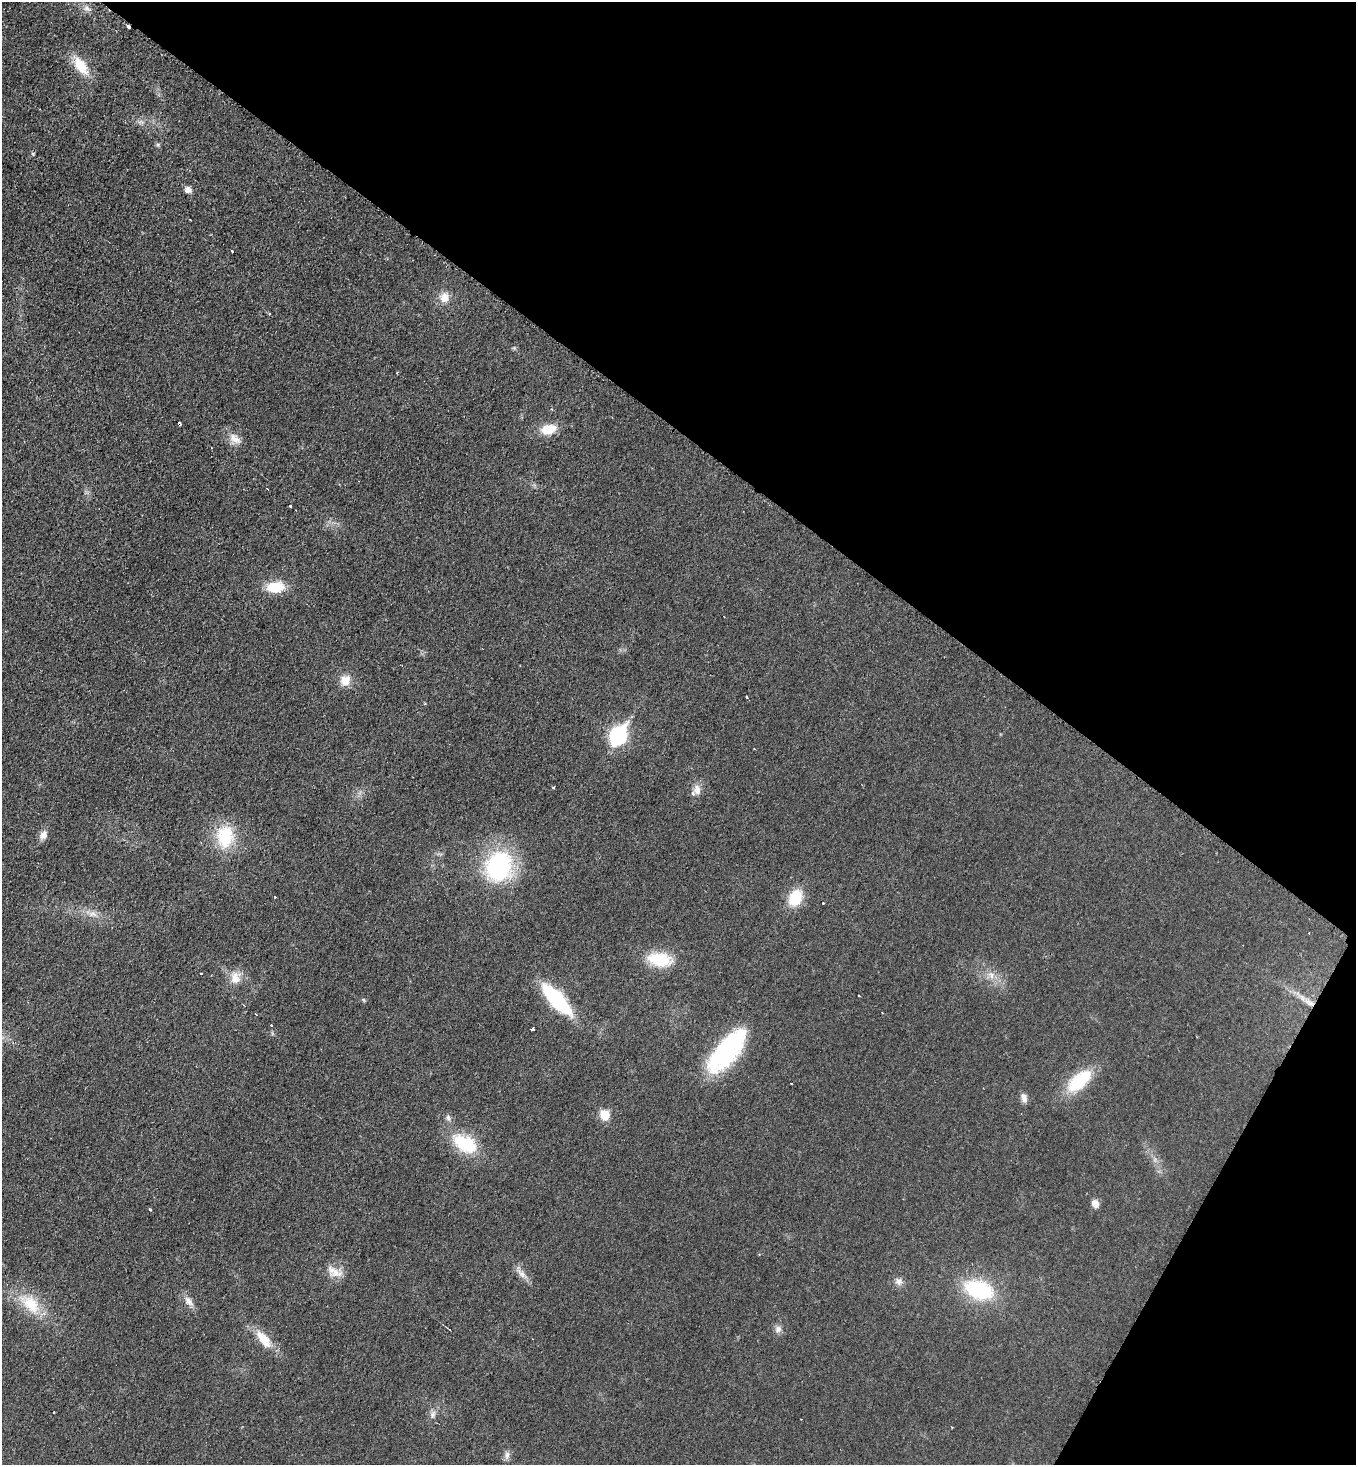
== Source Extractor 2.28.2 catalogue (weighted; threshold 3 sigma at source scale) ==
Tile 8 of 4 x 4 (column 4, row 2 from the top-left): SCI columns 4219-5572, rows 2934-4396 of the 5866 x 5858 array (HDU 1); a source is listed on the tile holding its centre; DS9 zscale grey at full resolution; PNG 1358 x 1467 px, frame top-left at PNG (2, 2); no overlay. Shown black and unused: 34% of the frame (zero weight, under 2 of 3 exposures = <1% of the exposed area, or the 3 px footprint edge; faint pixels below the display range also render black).
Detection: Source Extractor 2.28.2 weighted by HDU 2 'WHT'; one run over the whole footprint, this tile lists its part. Background 0.025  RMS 0.0061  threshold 0.0273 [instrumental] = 3 sigma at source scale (4.5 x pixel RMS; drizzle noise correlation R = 1.50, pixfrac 1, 0.05/0.05 arcsec/px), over >= 5 px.
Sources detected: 62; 1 inside a brighter object's white glare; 6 cosmic-ray / hot-pixel residue — not listed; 2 inside a brighter listed object's ellipse — not listed separately; the other 53 listed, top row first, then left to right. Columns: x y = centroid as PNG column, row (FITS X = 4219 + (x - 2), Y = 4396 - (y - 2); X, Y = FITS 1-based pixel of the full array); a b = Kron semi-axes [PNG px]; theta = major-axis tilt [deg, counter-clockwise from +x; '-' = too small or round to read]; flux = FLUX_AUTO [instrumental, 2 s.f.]
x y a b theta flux
87 8 12 8 -31 3.1
80 66 25 12 -54 15
140 122 9 4 0 1.6
33 154 5 4 - 0.65
188 189 7 7 - 3.5
190 220 3 2 - 0.6
232 251 3 2 - 2.1
445 297 14 12 74 6.4
514 348 5 5 - 0.85
549 429 17 11 16 12
235 439 20 11 -38 6.1
290 506 3 3 - 2.9
275 587 17 11 4 19
345 680 14 12 58 7.2
747 697 3 3 - 1.4
618 735 10 7 62 170
754 749 3 2 - 0.47
553 787 3 3 - 1.3
697 789 15 10 -87 4.4
43 835 13 9 64 4
225 837 26 20 87 28
499 866 37 31 71 63
275 897 3 3 - 1.3
795 898 15 11 67 22
823 903 3 3 - 0.95
92 914 13 8 1 4.6
660 960 25 14 -10 24
991 975 11 8 -68 4.2
235 978 18 14 82 7.7
364 1000 6 4 -70 0.69
557 1000 33 11 -47 60
1309 1002 15 7 -34 4.5
532 1029 3 3 - 7.7
726 1050 53 21 51 80
1079 1081 27 14 42 33
791 1083 2 2 - 0.69
1024 1098 12 7 -72 3.1
605 1115 11 9 -70 9.8
468 1144 39 21 -35 27
1095 1204 9 7 -72 4.4
150 1210 3 3 - 0.98
334 1272 24 12 -27 7.6
522 1274 19 7 -39 4.4
899 1281 10 10 - 3.3
978 1290 26 16 -20 55
189 1301 17 8 -49 4.2
31 1304 31 18 -46 21
778 1329 10 8 75 2.7
264 1339 28 11 -53 13
54 1412 3 3 - 0.99
433 1414 11 7 72 2.8
952 1427 2 2 - 0.51
507 1455 11 7 86 2.6
Overlapping masked pixels (flux is a lower limit): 1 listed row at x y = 1309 1002